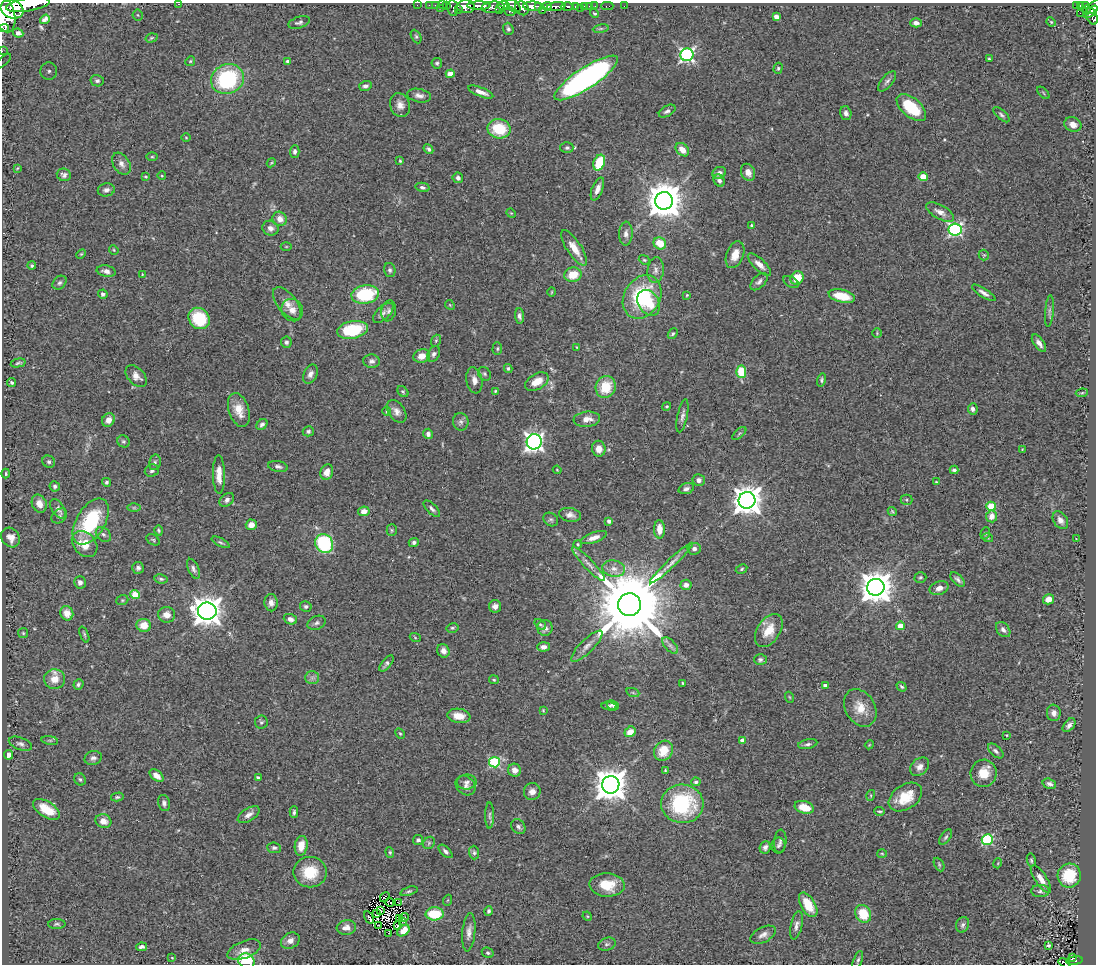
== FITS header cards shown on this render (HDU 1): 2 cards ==
NAXIS1  =                 1094
NAXIS2  =                  962

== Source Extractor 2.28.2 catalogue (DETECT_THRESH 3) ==
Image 1094 x 962 px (HDU 1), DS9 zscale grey, 1 PNG px = 1 image px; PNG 1098 x 966 px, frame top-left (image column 1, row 962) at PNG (2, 3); each listed source drawn as its Kron ellipse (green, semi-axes under 4 px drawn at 4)
Background 1.19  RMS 0.062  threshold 0.186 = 3 sigma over >= 5 px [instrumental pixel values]
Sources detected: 393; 3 with non-positive FLUX_AUTO (blend fragments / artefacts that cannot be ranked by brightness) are neither listed nor drawn; the other 390 listed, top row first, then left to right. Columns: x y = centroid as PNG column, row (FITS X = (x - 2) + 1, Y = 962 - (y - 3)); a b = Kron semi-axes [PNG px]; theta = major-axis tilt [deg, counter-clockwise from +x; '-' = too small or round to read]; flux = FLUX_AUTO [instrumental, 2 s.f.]
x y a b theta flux
178 4 3 2 - 7.1
28 5 22 6 9 6000
417 5 2 2 - 16
429 5 2 2 - 15
435 5 2 2 - 23
442 5 2 2 - 28
446 5 3 2 - 42
1081 5 3 3 - 160
479 6 11 4 0 2600
503 6 6 4 1 770
514 6 8 5 -36 960
533 6 9 4 -3 3300
547 6 5 3 - 470
567 6 6 3 -1 360
575 6 3 3 - 260
585 6 3 3 - 74
589 6 2 2 - 15
595 6 2 2 - 12
607 6 6 2 0 22
624 6 2 2 - 13
1076 6 2 2 - 8.9
1085 6 4 3 - 280
466 7 9 6 -4 2700
493 7 11 5 5 1300
539 7 4 3 - 850
556 7 9 4 7 1300
1094 7 8 4 46 660
441 8 3 2 - 19
453 8 8 5 -82 260
522 8 7 6 - 2200
580 8 2 2 - 11
12 9 11 9 -20 13000
458 9 3 2 - 140
500 9 3 2 - 250
543 10 3 2 - 280
1087 10 5 3 - 100
509 11 5 3 - 260
1091 12 8 3 40 440
594 13 5 4 - 5.9
1080 13 3 2 - 10
4 14 19 10 -74 8100
138 15 5 5 - 5.6
1092 16 9 5 -68 540
776 17 4 4 - 23
45 19 5 3 - 6.5
299 22 11 5 17 12
1051 22 5 4 - 4.7
916 23 6 4 2 16
4 28 5 2 - 640
508 29 6 5 - 8.2
601 29 8 4 9 6.3
18 33 5 4 - 13
416 36 7 5 -63 7.1
151 38 6 4 17 5.8
2 51 3 2 - 19
687 55 6 6 - 1000
989 59 3 3 - 4.5
3 61 9 3 44 8.6
190 61 5 4 - 5.2
287 61 4 4 - 8.4
437 63 5 5 - 8.9
778 68 5 4 - 6
49 71 8 8 - 21
450 74 4 4 - 58
586 78 37 10 33 1600
227 79 17 14 24 380
97 81 7 5 -12 12
887 81 12 5 51 15
365 86 6 5 - 13
481 92 13 4 -22 28
1043 93 8 3 -46 5.1
419 96 12 6 -11 20
400 105 12 10 -70 30
911 108 18 9 -41 180
667 111 9 5 30 13
846 113 7 5 -74 15
1001 115 10 4 -41 9.9
1073 125 9 7 -21 31
499 129 11 9 -13 150
186 138 5 3 - 3.7
567 148 6 5 - 9.1
428 149 5 4 - 9.1
682 150 7 5 -46 45
295 151 6 5 - 12
152 157 6 4 0 5.2
400 161 4 4 - 4.2
271 163 5 3 - 4
599 163 8 5 69 140
121 164 12 8 -58 24
17 168 3 3 - 3.9
748 172 9 7 -66 28
719 173 7 5 26 15
64 175 7 6 - 13
162 176 4 3 - 3.5
146 177 4 2 - 4.5
923 177 4 4 - 110
458 178 5 5 - 14
719 180 6 5 - 14
422 187 7 4 -12 10
597 189 12 5 69 29
106 190 8 6 12 16
664 201 9 9 - 11000
940 212 15 7 -29 31
511 213 5 4 - 4.5
280 219 7 6 - 33
752 225 3 3 - 8
270 228 8 7 - 22
955 229 6 6 - 800
626 234 12 7 87 19
660 243 6 6 - 77
286 247 5 3 - 3.9
574 248 21 7 -56 52
114 250 5 4 - 4.1
81 254 5 3 - 4.5
735 255 14 8 70 50
984 255 5 5 - 5.5
644 260 6 4 -21 5.4
759 264 15 6 -43 29
32 266 4 4 - 5.8
390 270 7 5 -74 9.8
656 270 13 8 84 20
106 271 9 5 -11 17
142 274 4 2 - 3.2
573 275 8 7 - 76
797 278 7 6 - 84
759 282 10 6 45 15
791 282 8 5 -31 9.1
59 283 8 6 43 11
552 292 5 3 - 3.6
984 293 13 4 -33 18
103 294 5 4 - 9.9
365 295 14 9 9 250
687 295 4 3 - 4.1
842 296 13 6 -13 100
642 297 23 18 59 330
287 303 19 9 -51 39
649 303 14 10 -58 98
450 305 5 4 - 4.6
292 310 11 10 - 31
389 311 10 7 79 16
1049 311 16 4 85 13
383 313 13 6 44 19
519 316 7 4 -84 12
199 318 11 10 - 190
352 330 16 8 10 230
877 333 5 4 - 5.4
673 334 6 4 50 6.9
436 341 6 4 69 6.2
286 342 5 5 - 12
1039 343 10 5 -54 21
577 347 4 3 - 2.9
497 349 6 4 89 5.9
434 354 8 6 62 13
422 356 8 6 15 41
372 361 8 7 - 16
18 363 7 3 13 6.8
508 368 4 3 - 6.8
741 372 6 5 - 130
310 374 10 6 63 21
484 374 7 6 - 9.5
136 376 13 8 -47 29
474 380 13 8 -80 28
821 380 7 4 76 8.3
12 382 4 3 - 7.5
537 382 13 7 30 59
606 387 11 10 - 110
403 391 6 4 -47 6.6
495 391 4 2 - 4.8
1082 393 6 4 8 5.5
666 406 5 4 - 5.1
973 409 6 4 -78 13
239 410 17 10 -72 57
387 411 5 4 - 5.4
396 411 13 8 -54 24
682 416 17 5 78 18
587 419 13 7 5 38
108 420 7 6 - 28
461 422 9 7 -80 15
262 424 6 4 46 11
308 431 5 5 - 7.8
739 433 8 3 40 6
428 434 5 5 - 13
123 441 6 5 - 7.6
534 442 8 7 - 1700
599 449 8 7 - 38
1022 449 2 2 - 2.3
49 462 6 5 - 8.3
155 462 8 6 77 10
278 467 10 5 -11 14
557 470 4 3 - 3.9
954 470 4 4 - 9.6
152 471 7 6 - 10
327 472 8 6 69 36
6 474 5 3 - 5.4
219 475 19 6 -89 45
699 480 6 6 - 14
106 482 4 4 - 7.7
936 482 3 3 - 3.7
55 486 5 5 - 9.1
686 489 8 5 19 12
227 500 8 6 42 15
747 500 8 8 - 5800
907 500 6 5 - 6.8
39 504 9 7 -66 38
991 506 4 4 - 150
134 508 6 4 0 5.1
58 509 11 6 -59 18
432 509 10 5 -47 12
364 511 5 5 - 31
892 511 5 3 - 5.3
570 515 11 7 -12 22
59 516 9 6 39 10
991 516 6 5 - 30
551 519 8 6 -34 10
1060 520 10 6 -55 22
609 521 4 4 - 14
91 522 25 14 59 300
251 525 5 5 - 34
659 529 9 5 -89 43
159 530 5 4 - 6
392 530 5 5 - 5.8
985 533 6 4 69 6
103 534 8 6 -43 14
11 537 10 9 - 33
594 538 13 5 19 29
988 538 5 3 - 4
1076 539 3 3 - 2.5
153 540 7 4 -30 6.8
221 542 9 4 -27 8.8
414 542 5 4 - 11
324 543 10 8 -56 310
85 544 14 11 -46 86
578 544 4 3 - 5.9
694 549 7 5 7 15
671 563 29 4 43 31
588 564 23 5 -46 29
138 568 6 6 - 11
193 569 10 5 -66 14
614 569 11 8 -8 33
742 569 6 4 29 6.3
920 577 6 5 - 6.6
161 579 7 4 -10 8.5
958 579 9 5 -47 12
80 582 6 5 - 18
686 585 5 5 - 20
876 587 8 8 - 7900
939 588 10 6 17 26
135 595 5 4 - 110
1048 599 5 5 - 29
122 600 6 5 - 5.6
271 603 8 6 -86 21
629 605 11 11 - 65000
306 606 6 5 - 8.9
495 606 6 6 - 18
207 611 9 8 - 6000
67 613 7 6 - 44
167 615 8 7 - 39
290 619 7 5 -21 18
317 623 9 6 23 13
540 624 6 4 -39 6.4
144 625 7 6 - 62
900 626 4 4 - 67
452 628 6 4 12 7
545 628 8 7 - 18
769 630 18 11 56 76
1003 630 9 6 -50 17
23 633 5 5 - 5.3
84 634 8 3 -69 6.1
415 637 5 3 - 4.2
670 645 10 5 -47 15
587 646 21 6 45 29
543 647 6 4 4 17
443 651 7 6 - 24
760 660 6 5 - 10
386 663 10 4 51 12
312 678 7 6 - 14
55 679 10 10 - 50
494 680 5 4 - 5.2
683 683 4 2 - 3.9
78 684 5 4 - 9
825 685 4 3 - 17
902 687 5 3 - 6.9
633 693 7 4 -20 7.4
789 697 5 3 - 4.1
613 705 6 4 -27 9.1
609 706 7 4 -6 9.6
860 708 20 14 -59 73
543 710 4 3 - 4
1054 713 8 7 - 20
459 716 12 7 -7 51
261 722 6 6 - 8.1
1069 725 8 5 51 16
630 732 6 5 - 42
400 734 6 4 -62 5.3
1007 735 4 2 - 3
50 740 8 4 -8 8.2
743 741 4 4 - 40
20 744 12 6 -20 15
808 744 10 4 12 12
869 745 4 3 - 3.6
663 751 10 9 - 82
996 751 9 5 -43 12
8 755 4 4 - 20
93 758 9 7 15 15
494 762 5 5 - 320
920 767 10 8 41 25
514 770 7 6 - 26
665 771 4 3 - 4.2
984 773 14 13 - 78
157 776 8 5 -37 32
258 778 4 3 - 7.4
80 779 6 5 - 8.6
467 782 10 7 7 16
696 782 5 4 - 10
1049 784 7 5 -17 14
611 785 9 8 - 7800
466 786 11 8 -43 21
532 791 8 8 - 26
871 795 5 3 - 4.7
117 797 6 4 14 7
905 797 18 12 34 110
164 803 8 6 -77 15
682 804 21 19 -5 400
804 807 10 6 -16 78
46 809 15 7 -32 90
879 811 5 2 - 5.8
294 812 6 3 88 8.2
249 815 12 6 32 23
489 815 13 4 90 12
103 821 8 7 - 35
518 827 8 6 -52 12
946 837 9 4 53 9.1
987 839 5 5 - 410
418 840 5 5 - 11
780 841 11 6 85 12
429 843 6 5 - 8.1
301 846 10 6 81 47
778 846 8 7 - 10
765 847 6 5 - 13
274 848 7 5 -6 9.1
446 851 9 4 -42 12
390 852 5 4 - 6.2
474 853 7 5 -89 8.7
882 854 5 3 - 3.9
1031 860 6 4 -79 6.5
998 863 5 3 - 3.4
939 864 7 4 -64 6.8
310 872 17 15 0 120
1069 876 12 11 - 160
1041 879 16 6 -58 37
607 885 18 11 -3 95
409 891 9 4 17 8
1040 891 9 6 0 12
385 897 5 2 - 3
448 900 5 3 - 3.6
389 902 5 2 - 4.4
399 903 3 2 - 5.4
808 905 14 7 -59 87
380 911 3 2 - 2.4
489 911 4 4 - 8.4
376 914 4 3 - 2.2
435 914 9 6 1 140
863 914 9 7 -60 110
587 916 5 4 - 4.1
369 917 7 3 -59 9.4
404 917 5 2 - 9.7
399 918 3 2 - 2.7
402 922 2 2 - 3.7
57 924 9 5 1 8.3
378 925 2 2 - 4.7
796 925 14 5 77 19
963 925 8 6 71 12
397 926 3 2 - 2.7
346 928 9 7 6 26
403 931 7 5 39 64
469 932 19 6 84 27
388 933 2 2 - 2.4
763 935 14 7 26 23
290 941 10 7 30 24
607 944 9 6 19 12
1048 945 4 3 - 7.6
141 947 5 3 - 10
244 950 18 8 22 34
488 953 6 5 - 7.7
172 958 3 2 - 2.4
1073 958 3 2 - 22
858 960 9 4 69 8.5
1074 960 8 4 8 100
246 961 8 7 - 190
1064 963 6 3 -31 62
At the frame edge (FLAGS 8, measured only in part): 9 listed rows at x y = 178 4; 28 5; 1094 7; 12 9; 4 14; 4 28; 2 51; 246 961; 1064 963
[3 non-positive-flux detections neither listed nor drawn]